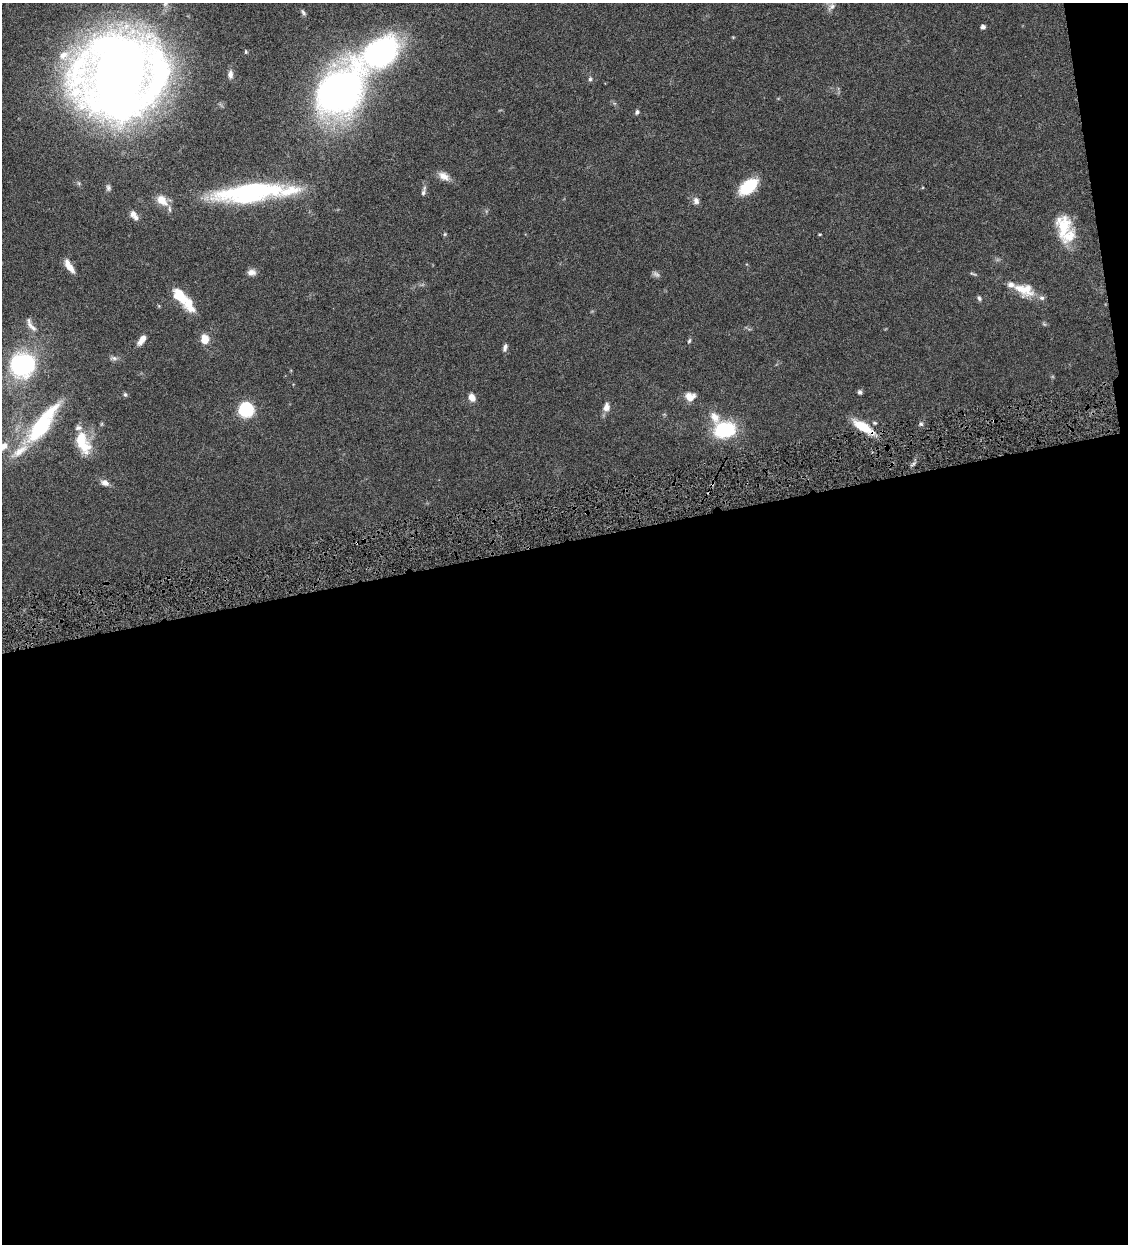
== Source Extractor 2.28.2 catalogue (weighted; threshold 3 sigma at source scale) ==
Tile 16 of 4 x 4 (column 4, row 4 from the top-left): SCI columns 3639-4764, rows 3-1244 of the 4911 x 4972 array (HDU 1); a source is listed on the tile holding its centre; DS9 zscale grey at full resolution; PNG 1130 x 1246 px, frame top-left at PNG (2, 3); no overlay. Shown black and unused: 58% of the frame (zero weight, under 4 of 8 exposures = <1% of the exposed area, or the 3 px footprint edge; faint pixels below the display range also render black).
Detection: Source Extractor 2.28.2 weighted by HDU 2 'WHT'; one run over the whole footprint, this tile lists its part. Background 0.0441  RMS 0.0037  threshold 0.0152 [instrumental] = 3 sigma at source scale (4.09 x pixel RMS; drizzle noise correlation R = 1.36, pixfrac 0.8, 0.05/0.05 arcsec/px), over >= 5 px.
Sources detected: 58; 1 too faint to see at this stretch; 1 cosmic-ray / hot-pixel residue — not listed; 10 inside a brighter listed object's ellipse — not listed separately; the other 46 listed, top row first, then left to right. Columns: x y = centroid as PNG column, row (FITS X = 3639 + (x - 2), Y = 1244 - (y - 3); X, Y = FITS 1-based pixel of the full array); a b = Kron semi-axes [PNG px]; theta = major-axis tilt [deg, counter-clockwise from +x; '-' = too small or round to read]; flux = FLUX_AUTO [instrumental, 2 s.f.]
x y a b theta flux
832 6 10 7 43 1.5
303 12 10 4 -54 0.73
983 27 4 4 - 1.3
381 52 45 28 31 70
64 55 17 14 28 5.9
230 74 10 6 87 1.5
119 75 53 48 41 640
590 79 5 5 - 0.56
340 91 47 35 49 160
637 112 6 5 - 0.8
444 176 15 9 -28 2.7
748 186 20 11 40 14
108 188 8 6 -80 0.83
423 191 14 4 75 1
250 192 60 16 7 62
162 200 16 11 -44 4.4
696 201 9 8 - 1.4
133 214 9 7 -51 1.9
1063 226 31 19 89 11
445 234 5 4 - 0.4
820 234 4 3 - 0.29
69 266 16 6 -57 3.6
251 272 10 7 0 1.9
1024 289 26 15 -17 7.3
180 295 22 11 -56 7.7
979 298 7 5 -69 0.68
33 328 12 8 -45 1.9
205 339 11 8 -82 4
141 340 12 6 54 2.6
689 341 6 5 - 0.53
505 347 11 5 76 1.1
114 358 8 6 -4 0.92
23 364 22 18 31 48
860 392 5 5 - 0.93
125 394 6 5 - 0.51
472 397 7 6 - 2.8
690 397 11 10 - 3.3
606 407 11 8 83 2.3
246 409 10 10 - 23
921 424 5 5 - 0.6
42 425 53 16 55 30
863 427 29 10 -31 8.7
725 430 26 18 10 18
82 443 28 14 -67 11
2 447 14 8 23 3.3
105 483 11 7 -24 1.9
Overlapping masked pixels (flux is a lower limit): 1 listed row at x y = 863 427
Isophote crosses this tile's border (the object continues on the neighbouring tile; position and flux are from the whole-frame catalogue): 3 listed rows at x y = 119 75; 23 364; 2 447